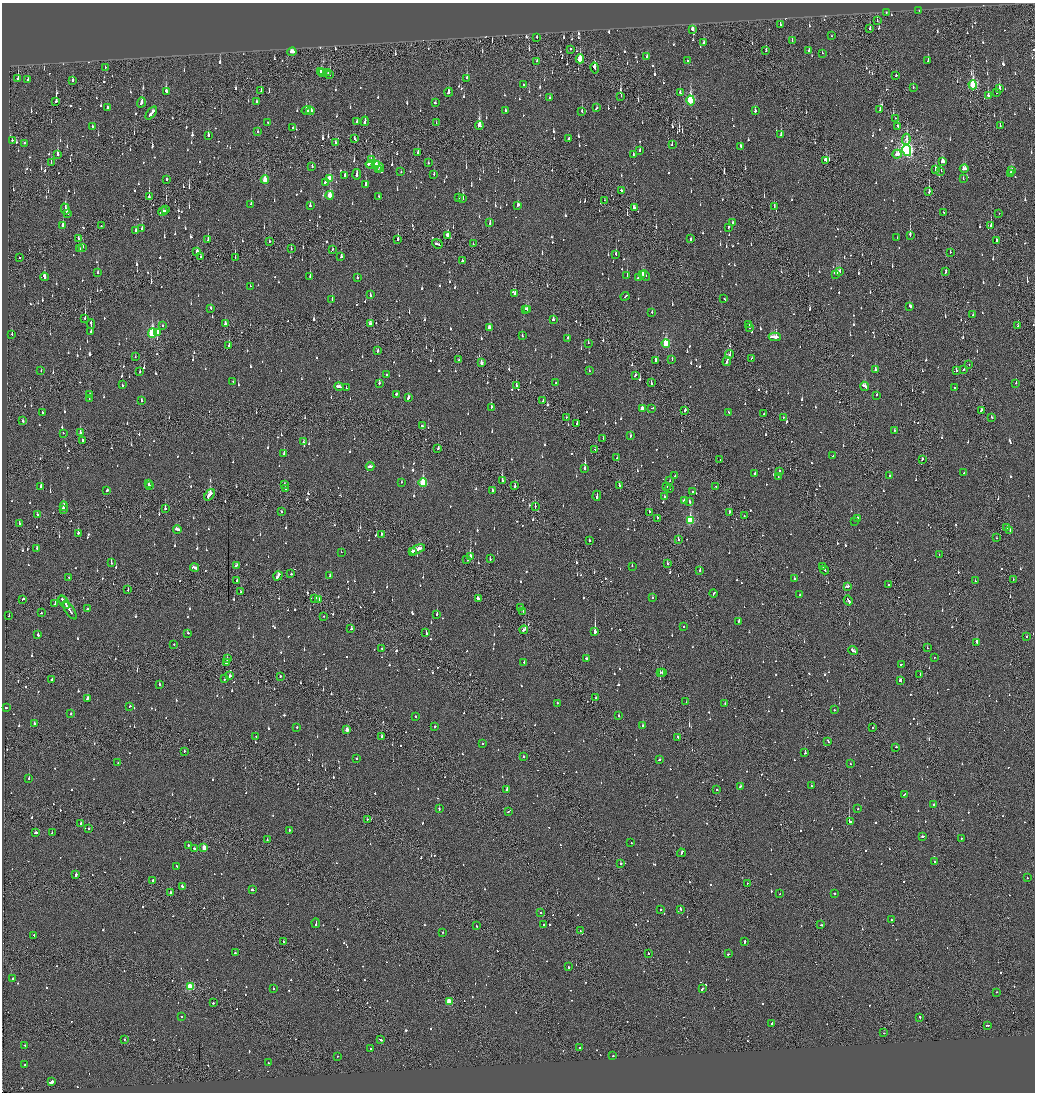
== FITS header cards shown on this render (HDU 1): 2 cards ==
NAXIS1  =                 2065
NAXIS2  =                 2180

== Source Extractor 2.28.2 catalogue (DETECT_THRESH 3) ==
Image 2065 x 2180 px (HDU 1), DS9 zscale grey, zoomed out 1/2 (1 PNG px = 2 x 2 image px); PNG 1037 x 1094 px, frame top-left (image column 1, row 2179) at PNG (2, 3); each listed source drawn as its Kron ellipse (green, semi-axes under 4 px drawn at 4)
Background -0.132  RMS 0.073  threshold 0.22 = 3 sigma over >= 5 px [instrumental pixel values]
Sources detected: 1710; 86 cannot appear on this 1/2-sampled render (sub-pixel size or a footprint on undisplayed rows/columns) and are neither listed nor drawn; of the other 1624, the 500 brightest by FLUX_AUTO listed and drawn (1124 fainter detections omitted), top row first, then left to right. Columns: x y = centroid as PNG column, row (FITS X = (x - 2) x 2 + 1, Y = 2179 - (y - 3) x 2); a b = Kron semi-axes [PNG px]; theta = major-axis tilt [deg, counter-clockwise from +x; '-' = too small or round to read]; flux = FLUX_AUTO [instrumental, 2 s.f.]
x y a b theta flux
919 11 2 2 - 70
886 12 2 2 - 93
877 21 2 2 - 68
780 25 3 1 - 79
692 29 3 2 - 200
870 29 4 1 - 490
831 36 2 2 - 200
537 37 3 1 - 95
792 41 3 2 - 67
704 43 3 2 - 61
570 49 2 2 - 270
766 50 4 2 - 100
809 50 3 2 - 88
292 52 4 3 - 190
822 53 2 2 - 62
647 57 3 2 - 88
580 59 4 2 - 340
687 60 2 2 - 100
537 61 2 1 - 65
928 61 2 2 - 91
105 67 2 1 - 65
594 68 5 2 - 190
321 71 3 3 - 140
322 72 3 1 - 110
328 73 2 2 - 130
330 75 2 1 - 170
896 76 2 2 - 150
467 78 2 2 - 74
18 79 3 1 - 220
28 80 2 2 - 210
73 80 3 2 - 110
523 85 2 2 - 74
973 85 4 3 - 1200
913 87 2 2 - 150
999 88 3 2 - 180
261 90 4 1 - 63
166 91 4 2 - 200
448 92 4 2 - 140
997 92 3 2 - 130
680 93 3 2 - 150
621 96 2 1 - 86
988 96 2 2 - 480
550 98 2 2 - 73
56 101 3 2 - 370
691 101 5 3 - 1600
141 102 5 2 - 150
256 102 2 2 - 190
435 103 2 2 - 84
108 108 3 2 - 110
597 108 3 2 - 130
505 110 2 2 - 120
880 110 3 2 - 64
306 111 5 3 - 240
310 111 4 2 - 170
582 111 3 2 - 88
755 111 3 2 - 110
151 113 7 2 52 440
895 118 2 1 - 90
365 121 5 2 - 180
357 122 2 2 - 90
268 123 2 2 - 72
436 123 2 2 - 150
92 126 2 2 - 270
479 126 4 3 - 670
898 126 3 1 - 150
1000 126 3 2 - 71
292 128 2 2 - 64
258 131 2 2 - 79
208 135 4 2 - 130
781 135 3 2 - 230
355 139 4 2 - 110
568 139 4 2 - 150
906 139 5 2 - 84
12 140 2 2 - 100
335 142 3 2 - 160
25 143 3 2 - 87
672 145 3 2 - 64
740 146 3 2 - 64
640 150 2 2 - 66
907 150 5 4 - 3700
418 152 3 2 - 110
58 154 4 2 - 170
897 154 5 4 - 150
633 155 3 2 - 65
371 160 4 2 - 130
826 160 4 3 - 200
943 162 4 3 - 180
51 163 3 1 - 99
428 163 2 2 - 130
370 164 4 2 - 420
376 164 4 3 - 260
379 166 6 2 -42 390
312 167 2 2 - 100
935 169 4 2 - 290
964 169 4 4 - 180
378 170 3 2 - 100
1012 170 4 2 - 66
941 171 3 2 - 150
401 172 2 2 - 78
357 174 5 2 - 230
434 174 2 2 - 71
1011 174 4 2 - 280
344 175 2 2 - 200
330 178 4 3 - 380
167 179 2 2 - 76
963 179 3 2 - 64
265 180 4 3 - 350
325 182 4 2 - 98
365 184 3 2 - 200
622 191 4 2 - 120
929 191 3 1 - 290
330 195 4 3 - 300
379 196 2 2 - 76
149 197 2 1 - 520
458 198 3 2 - 120
462 199 3 2 - 400
604 200 3 1 - 65
251 204 3 2 - 180
310 205 4 2 - 64
518 205 3 2 - 190
774 206 3 1 - 120
634 208 4 2 - 110
65 209 5 2 - 330
166 210 2 2 - 87
163 211 5 2 - 290
943 212 2 2 - 130
67 213 3 2 - 120
999 213 2 1 - 73
490 223 3 2 - 77
732 223 2 2 - 74
101 225 2 1 - 80
991 225 3 2 - 85
63 226 4 2 - 190
728 227 4 2 - 140
142 228 3 2 - 94
135 231 4 2 - 140
910 235 4 2 - 350
447 236 4 2 - 270
897 238 2 2 - 100
78 239 4 2 - 100
398 239 3 2 - 340
690 239 3 2 - 88
208 240 4 2 - 110
996 240 3 2 - 67
269 241 2 2 - 120
437 244 6 2 -22 160
473 244 2 1 - 140
82 247 3 2 - 81
79 248 2 2 - 84
291 248 3 2 - 77
332 250 3 2 - 81
197 252 3 2 - 230
950 252 2 2 - 61
616 254 3 2 - 210
19 257 2 1 - 69
200 257 3 2 - 63
341 257 3 2 - 100
235 258 2 2 - 92
462 261 2 2 - 120
98 272 2 2 - 240
839 272 4 3 - 300
946 272 3 2 - 67
643 274 3 2 - 210
836 274 2 2 - 230
627 275 3 2 - 210
645 275 5 2 - 120
44 277 4 2 - 270
310 277 3 2 - 140
357 277 2 2 - 87
638 277 3 2 - 92
250 286 2 2 - 62
515 293 3 2 - 86
370 295 3 2 - 80
625 296 4 2 - 240
332 299 3 2 - 73
724 299 2 2 - 110
910 306 3 3 - 88
211 308 3 2 - 81
526 309 4 2 - 120
528 309 3 2 - 74
652 312 2 2 - 64
973 314 2 1 - 140
85 318 3 1 - 330
553 320 3 2 - 110
371 323 4 3 - 150
91 324 4 2 - 170
225 324 3 2 - 95
749 325 2 2 - 120
163 326 2 2 - 62
1018 326 2 2 - 64
489 328 3 3 - 130
749 328 2 2 - 110
91 331 3 2 - 290
152 333 5 3 - 1200
157 333 4 2 - 180
12 334 3 1 - 110
522 336 2 2 - 75
775 337 6 3 1 530
568 338 3 2 - 77
588 343 2 2 - 170
666 343 4 3 - 770
229 346 2 2 - 210
378 351 2 2 - 160
730 354 4 2 - 99
135 357 2 1 - 70
751 358 3 2 - 78
672 359 3 2 - 120
459 360 2 2 - 63
655 360 3 2 - 140
727 362 5 2 - 180
481 363 3 2 - 87
969 364 2 1 - 100
875 370 2 2 - 170
964 370 2 2 - 65
41 371 2 2 - 84
589 371 2 2 - 69
956 371 3 2 - 140
140 372 3 2 - 61
387 375 2 2 - 130
635 375 3 2 - 78
233 381 2 2 - 60
379 383 3 2 - 140
556 383 2 2 - 130
651 383 3 2 - 79
1016 383 2 2 - 71
122 385 2 2 - 67
516 385 2 2 - 140
865 386 5 2 - 230
339 387 5 2 - 660
346 388 2 2 - 440
954 388 2 2 - 340
396 394 2 2 - 360
89 395 3 2 - 120
877 395 2 2 - 78
408 398 3 2 - 140
89 399 2 1 - 290
141 401 2 2 - 72
543 401 2 2 - 68
491 407 3 2 - 200
652 408 4 2 - 170
642 409 3 3 - 170
685 410 3 2 - 150
981 410 3 2 - 98
43 412 4 2 - 170
729 412 3 2 - 65
764 414 2 2 - 90
566 417 2 2 - 360
991 417 2 2 - 77
783 418 2 2 - 66
23 421 3 2 - 69
577 423 2 2 - 82
422 426 3 2 - 170
894 430 2 2 - 67
80 432 3 2 - 230
63 433 2 2 - 60
631 436 3 2 - 83
603 439 3 2 - 70
82 441 3 2 - 80
303 442 2 2 - 95
438 449 2 2 - 80
595 449 2 2 - 260
284 454 2 2 - 230
833 456 2 2 - 290
617 458 2 2 - 63
720 459 2 2 - 60
923 459 2 2 - 75
370 466 4 2 - 400
585 469 2 2 - 260
779 471 2 2 - 180
964 473 2 2 - 260
754 474 2 2 - 200
675 476 2 2 - 89
889 476 2 2 - 62
778 477 3 2 - 66
502 481 4 2 - 220
670 481 2 2 - 76
401 482 2 2 - 71
423 483 4 3 - 860
148 484 2 1 - 170
284 484 2 2 - 200
41 486 3 2 - 260
149 486 2 2 - 290
515 486 3 2 - 120
619 486 3 2 - 380
715 486 2 1 - 74
667 487 2 2 - 110
285 489 2 2 - 110
669 489 2 1 - 81
107 490 2 2 - 330
493 490 3 2 - 82
692 492 2 2 - 330
209 495 6 2 52 400
597 496 5 2 - 200
664 496 2 2 - 66
684 501 3 2 - 130
689 501 3 2 - 190
64 506 5 2 - 120
535 506 2 1 - 79
63 509 3 2 - 430
165 509 3 2 - 200
281 511 2 1 - 73
649 512 2 1 - 250
729 512 3 2 - 73
37 515 2 2 - 64
744 515 2 1 - 94
657 518 2 2 - 62
857 518 2 2 - 180
690 520 4 3 - 910
854 521 2 2 - 170
19 523 2 2 - 68
1007 528 2 2 - 81
177 529 4 2 - 330
1010 530 2 2 - 97
78 534 3 2 - 340
381 534 2 2 - 180
996 538 2 1 - 96
678 540 2 2 - 120
589 541 2 2 - 80
37 548 2 2 - 100
417 549 8 2 23 360
341 552 2 2 - 120
412 552 3 2 - 130
939 555 2 2 - 75
470 557 3 2 - 610
490 559 3 2 - 87
467 560 3 2 - 110
111 563 2 2 - 91
667 564 2 2 - 100
236 566 4 2 - 160
632 566 2 2 - 60
823 566 3 2 - 130
194 568 4 2 - 630
700 570 2 2 - 62
825 570 4 1 - 330
291 574 2 2 - 180
278 576 5 2 - 240
330 576 3 2 - 120
69 577 2 1 - 130
794 579 2 2 - 62
1013 579 2 1 - 68
237 581 3 2 - 94
975 581 2 2 - 74
888 584 2 1 - 67
847 586 3 2 - 110
128 589 2 1 - 90
241 592 3 2 - 71
713 593 4 2 - 160
799 595 3 2 - 73
652 598 2 2 - 69
23 599 3 2 - 82
62 599 2 2 - 96
315 599 3 2 - 170
319 599 3 2 - 62
478 599 3 2 - 550
848 601 5 2 - 240
64 602 7 2 -54 370
55 603 2 1 - 76
521 608 3 2 - 93
87 609 2 2 - 93
70 611 10 2 -55 330
523 611 3 2 - 73
41 613 2 2 - 88
437 614 2 2 - 240
9 616 2 1 - 66
323 616 2 2 - 110
739 621 2 2 - 130
683 627 2 2 - 130
351 629 2 2 - 100
524 630 4 2 - 180
595 632 3 2 - 2300
187 633 2 2 - 140
426 633 3 2 - 120
38 635 2 2 - 190
1027 637 2 2 - 65
977 642 3 2 - 1500
174 644 2 2 - 64
381 648 2 2 - 70
927 648 2 1 - 69
853 651 5 2 - 200
934 657 2 1 - 88
227 659 2 2 - 140
587 659 4 2 - 110
226 662 3 2 - 210
524 662 2 2 - 78
901 664 2 2 - 230
660 673 2 2 - 110
662 673 2 1 - 260
920 674 2 1 - 99
230 676 2 2 - 270
280 676 2 2 - 90
224 679 2 2 - 180
52 680 3 2 - 110
900 681 3 2 - 200
160 685 2 2 - 110
87 698 3 2 - 150
596 698 2 2 - 80
686 702 2 2 - 98
557 703 2 2 - 120
725 704 2 1 - 64
130 706 2 2 - 100
6 708 2 2 - 160
834 710 2 2 - 150
71 714 2 2 - 62
416 716 2 2 - 70
619 716 2 1 - 240
34 724 2 2 - 160
435 726 2 2 - 65
643 726 2 2 - 150
297 727 2 2 - 98
873 727 2 1 - 100
347 730 3 2 - 120
256 736 2 2 - 67
382 736 2 2 - 140
678 737 4 2 - 150
828 741 3 2 - 110
483 744 2 1 - 76
896 747 2 2 - 150
184 751 2 2 - 100
805 753 2 2 - 170
523 756 2 2 - 88
357 758 2 2 - 250
659 760 3 2 - 76
118 763 2 2 - 72
850 764 2 2 - 61
29 778 2 2 - 320
811 786 2 2 - 69
740 787 3 2 - 86
507 789 3 2 - 130
717 790 2 1 - 84
904 794 2 1 - 70
934 804 2 2 - 540
439 809 3 2 - 79
858 809 2 2 - 83
509 811 4 1 - 110
367 819 2 2 - 140
851 822 3 2 - 90
81 823 3 2 - 130
88 828 2 1 - 290
289 830 2 2 - 180
35 833 3 2 - 140
52 833 2 2 - 64
922 836 3 2 - 280
961 838 2 2 - 74
267 840 2 2 - 63
631 843 2 2 - 110
188 845 2 2 - 79
194 848 2 2 - 82
204 848 3 2 - 190
681 853 4 2 - 170
935 861 2 2 - 66
621 864 2 2 - 320
177 866 2 2 - 62
76 875 3 2 - 380
1027 878 2 2 - 78
152 880 2 2 - 120
747 883 2 2 - 63
182 886 3 2 - 120
253 890 2 2 - 200
171 893 3 2 - 170
834 893 2 2 - 100
780 894 2 1 - 110
660 909 2 2 - 120
680 909 4 2 - 100
541 913 2 2 - 61
891 920 2 2 - 65
316 923 5 2 - 140
543 925 2 1 - 150
821 925 2 2 - 110
477 926 2 2 - 200
580 931 2 1 - 80
443 932 2 2 - 140
34 935 2 2 - 67
283 942 2 1 - 78
744 942 4 2 - 130
235 953 2 2 - 73
648 953 2 2 - 310
729 954 3 2 - 160
569 967 3 2 - 85
13 978 2 2 - 88
190 987 3 3 - 820
273 988 2 2 - 62
702 989 3 2 - 380
996 992 2 2 - 110
449 1001 3 3 - 470
213 1003 2 2 - 160
181 1017 2 2 - 69
920 1017 2 2 - 100
771 1024 3 2 - 350
987 1025 3 2 - 99
884 1033 2 1 - 77
124 1040 2 1 - 100
380 1040 2 1 - 260
24 1045 3 2 - 90
579 1047 2 2 - 320
371 1048 2 2 - 91
338 1056 2 1 - 74
613 1056 2 2 - 72
269 1063 3 2 - 110
24 1065 2 1 - 71
52 1082 3 2 - 740
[1124 fainter detections neither listed nor drawn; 86 sub-pixel or undisplayed-footprint detections neither listed nor drawn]